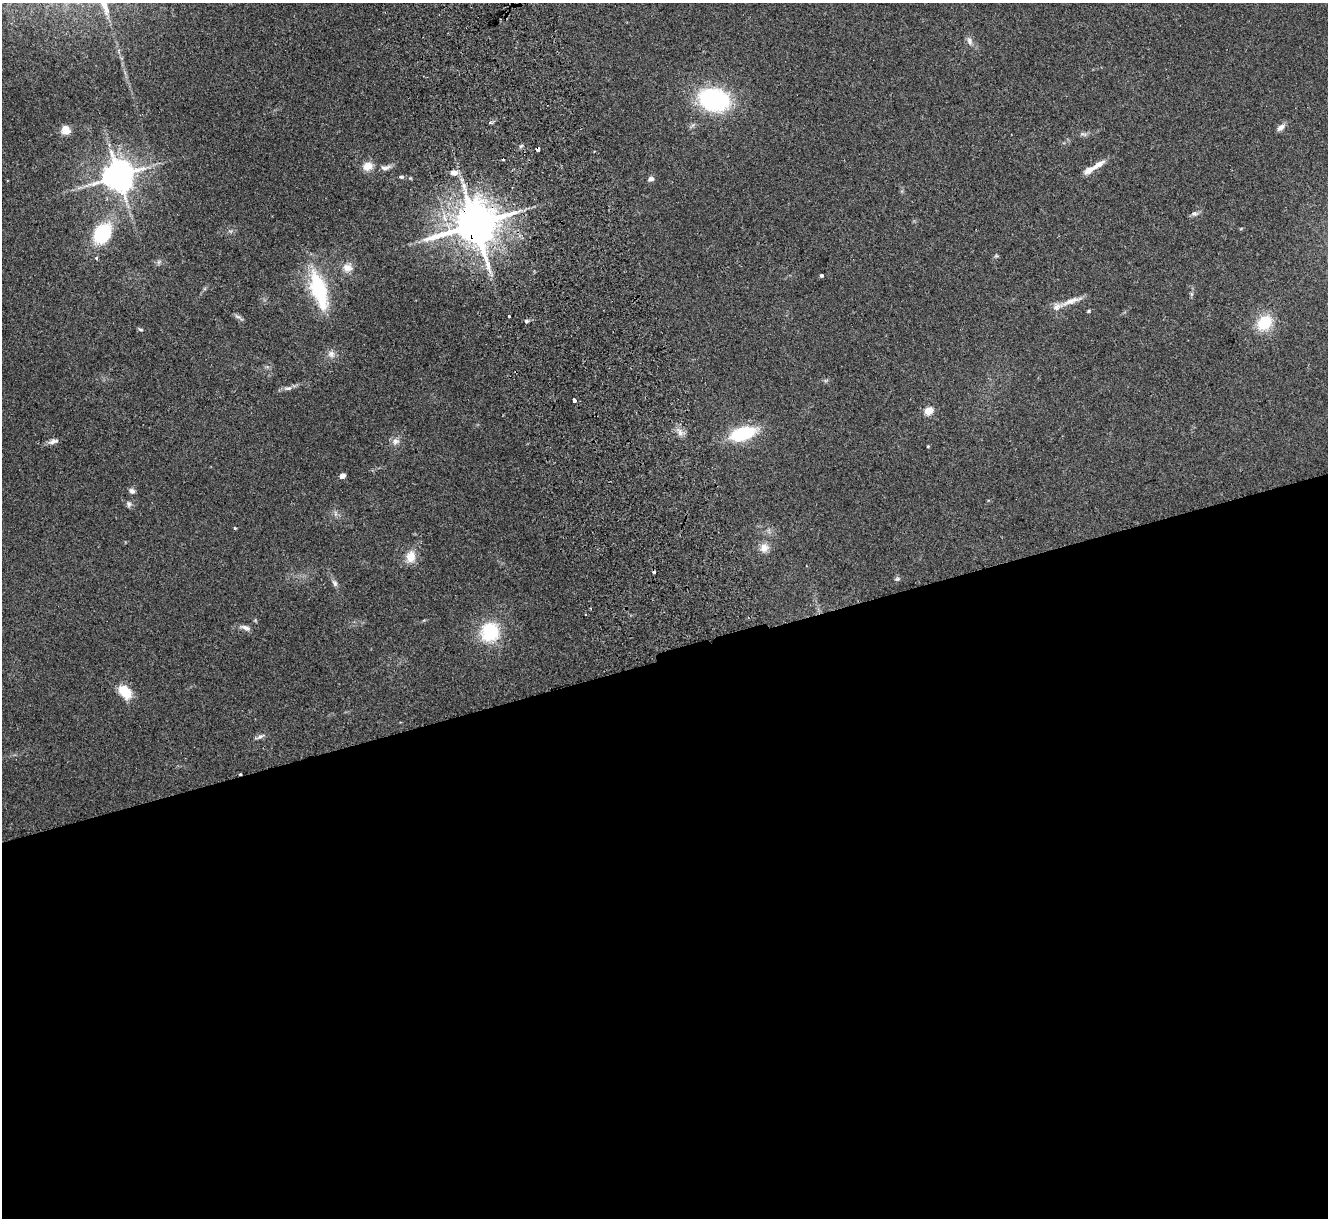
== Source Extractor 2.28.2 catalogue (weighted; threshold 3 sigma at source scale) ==
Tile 15 of 4 x 4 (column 3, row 4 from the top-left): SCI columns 2706-4031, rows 169-1384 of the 5411 x 5322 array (HDU 1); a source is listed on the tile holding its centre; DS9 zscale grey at full resolution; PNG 1330 x 1220 px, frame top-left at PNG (2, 3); no overlay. Shown black and unused: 46% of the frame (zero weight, under 2 of 3 exposures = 3% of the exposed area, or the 3 px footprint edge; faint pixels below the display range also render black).
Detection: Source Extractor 2.28.2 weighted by HDU 2 'WHT'; one run over the whole footprint, this tile lists its part. Background 0.072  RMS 0.0085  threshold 0.0381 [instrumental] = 3 sigma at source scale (4.5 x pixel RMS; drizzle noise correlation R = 1.50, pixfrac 1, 0.05/0.05 arcsec/px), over >= 5 px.
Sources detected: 54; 2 cosmic-ray / hot-pixel residue — not listed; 2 inside a brighter listed object's ellipse — not listed separately; the other 50 listed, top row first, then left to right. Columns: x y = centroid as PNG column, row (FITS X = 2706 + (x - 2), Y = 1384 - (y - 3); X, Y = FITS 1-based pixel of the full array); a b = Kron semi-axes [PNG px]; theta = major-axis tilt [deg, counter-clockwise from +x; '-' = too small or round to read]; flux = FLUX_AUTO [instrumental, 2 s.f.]
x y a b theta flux
969 41 12 7 -74 3.6
714 100 30 21 -13 98
1281 127 10 6 39 4.4
65 130 9 8 - 7.7
1084 134 10 4 -22 1.8
521 146 8 3 45 1.2
538 149 4 3 - 8.5
503 159 3 3 - 1.8
1098 164 19 7 34 7.3
368 166 13 11 24 7.5
385 168 13 6 11 3.9
454 173 8 7 - 4.7
118 176 9 9 - 1600
401 177 6 5 - 1.2
651 179 6 5 - 3.4
1194 214 9 6 9 2.4
475 224 13 11 19 3600
102 233 18 13 57 57
96 258 3 3 - 1.7
347 268 12 11 - 6.7
821 275 3 3 - 1.8
319 289 42 15 -73 63
1071 301 34 7 21 8.8
1089 311 5 4 - 1
238 316 9 4 -10 2
509 316 3 3 - 1.9
526 321 6 4 22 1.5
1265 323 19 15 43 24
141 330 6 4 -7 1.2
331 354 11 9 -41 4.4
288 388 11 5 11 2.9
574 400 4 3 - 6
928 411 5 5 - 27
680 433 8 6 -70 3.9
743 434 24 12 17 52
53 441 14 6 17 3.5
395 441 10 9 - 4.1
928 446 4 3 - 0.69
342 476 4 4 - 6.9
132 491 8 6 -24 2.5
129 504 8 6 -81 2.2
235 528 3 3 - 0.92
764 548 12 11 - 6.3
410 557 15 12 82 10
897 579 7 5 -18 1.5
335 583 10 5 -57 2.5
245 628 13 6 -24 3.6
490 632 23 22 - 39
125 692 13 9 -48 21
260 736 11 5 33 2.5
Overlapping masked pixels (flux is a lower limit): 2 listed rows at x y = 538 149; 475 224